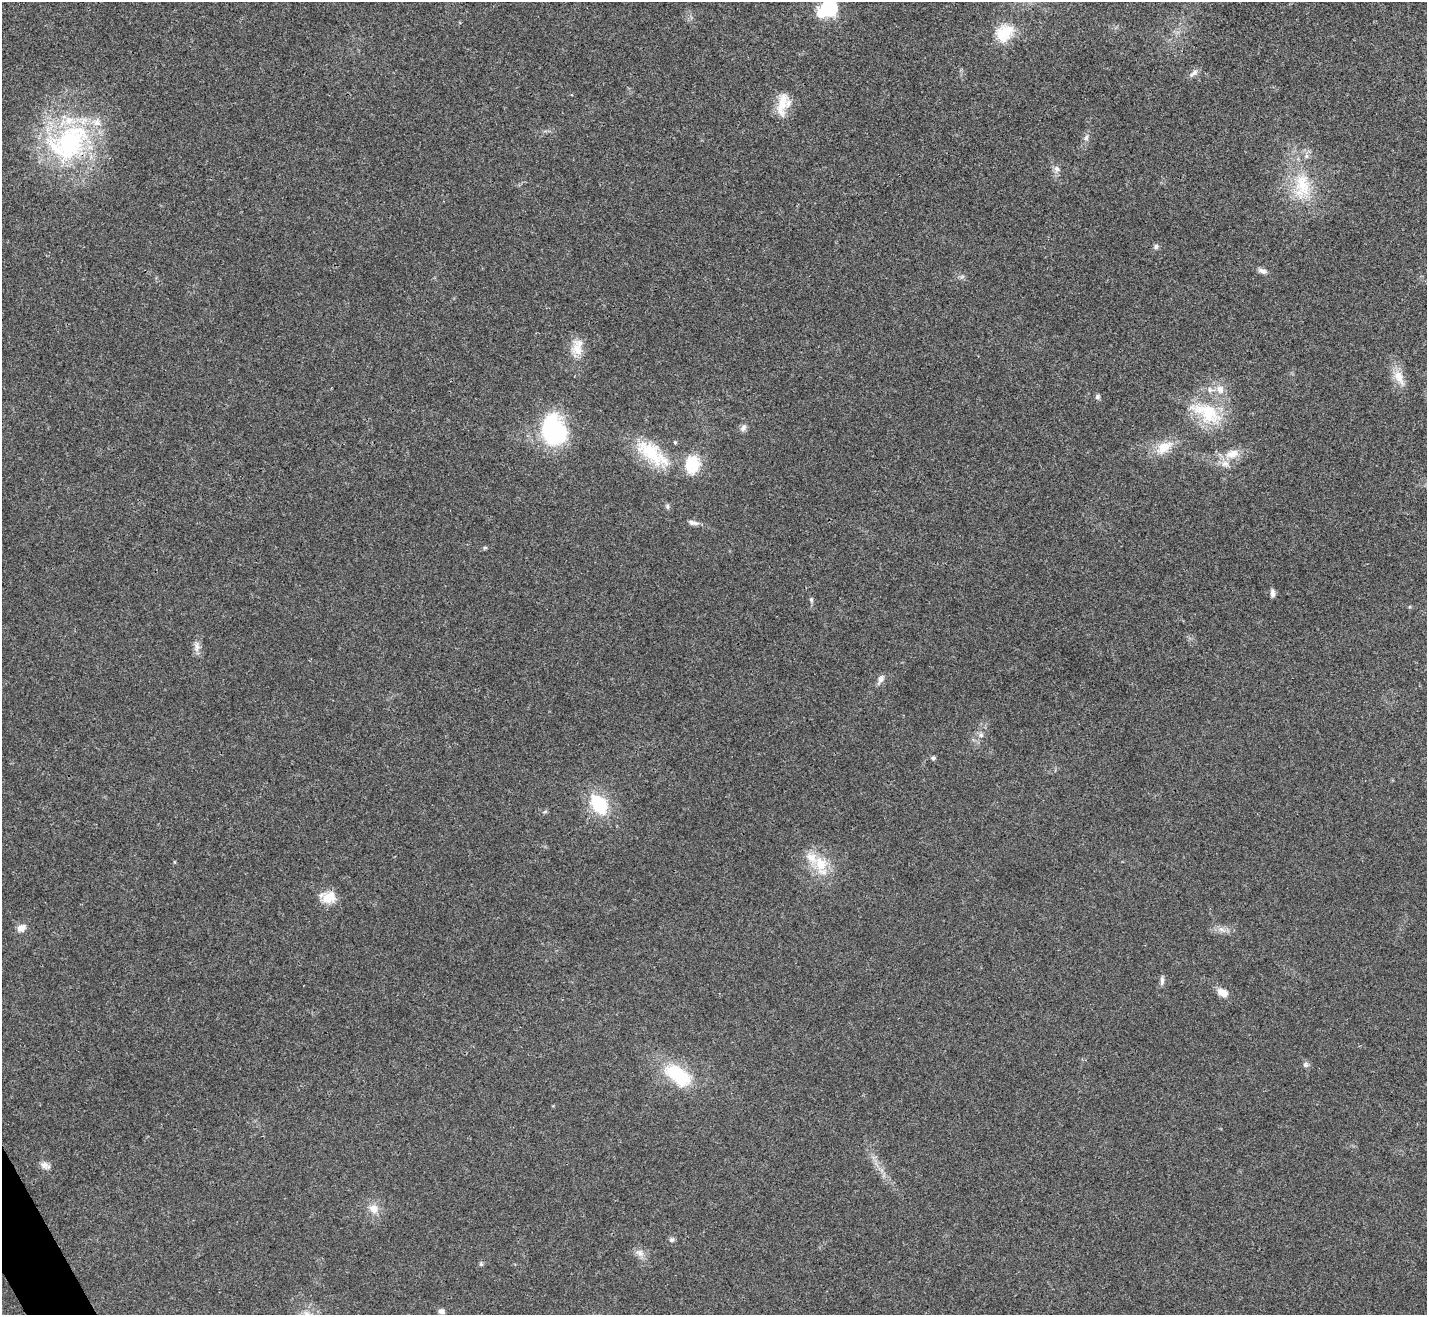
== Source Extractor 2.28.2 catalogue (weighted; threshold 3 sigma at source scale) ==
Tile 7 of 4 x 4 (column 3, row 2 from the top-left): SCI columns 2852-4276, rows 2781-4093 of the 5705 x 5696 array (HDU 1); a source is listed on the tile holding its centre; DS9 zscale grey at full resolution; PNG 1429 x 1317 px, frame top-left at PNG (2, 2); no overlay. Shown black and unused: <1% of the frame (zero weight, under 3 of 4 exposures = <1% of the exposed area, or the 3 px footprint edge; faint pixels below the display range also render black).
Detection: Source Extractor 2.28.2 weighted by HDU 2 'WHT'; one run over the whole footprint, this tile lists its part. Background 0.0219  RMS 0.0042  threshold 0.0191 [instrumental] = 3 sigma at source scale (4.5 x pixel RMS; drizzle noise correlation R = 1.50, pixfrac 1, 0.05/0.05 arcsec/px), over >= 5 px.
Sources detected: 53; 1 inside a brighter object's white glare — not listed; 5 inside a brighter listed object's ellipse — not listed separately; the other 47 listed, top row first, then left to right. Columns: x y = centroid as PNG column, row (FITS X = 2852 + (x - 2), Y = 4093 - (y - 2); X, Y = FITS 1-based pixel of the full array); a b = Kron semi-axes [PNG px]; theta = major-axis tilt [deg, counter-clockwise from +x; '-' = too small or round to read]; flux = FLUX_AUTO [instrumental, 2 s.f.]
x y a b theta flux
829 8 8 7 - 77
1004 33 23 22 - 11
1193 73 15 6 37 1.8
782 104 34 12 80 8.5
1086 138 8 6 75 1.3
70 143 61 45 54 73
1057 169 9 8 - 1.8
1302 186 41 23 87 22
1156 247 7 7 - 1.1
1263 271 13 6 -18 1.8
577 349 23 15 -78 7.1
1399 377 23 11 -64 5.9
1220 389 12 10 -54 3.9
1097 397 6 6 - 0.96
1206 412 47 22 -27 23
743 428 10 7 69 1.7
554 430 35 27 -76 43
675 442 5 4 - 0.52
1164 447 24 13 34 8.7
652 453 52 21 -38 23
1232 454 18 11 15 6.3
692 464 17 14 82 16
667 506 7 5 -76 0.91
693 523 14 6 -9 1.9
485 548 6 4 28 0.6
1272 593 10 5 -86 1.5
811 600 7 5 -69 0.75
197 647 16 7 -90 2.4
881 679 13 7 61 2
981 735 7 6 - 1.3
933 758 5 5 - 1
599 804 21 14 -53 22
545 812 6 4 3 0.61
821 864 24 17 -72 12
329 897 19 15 15 6.6
21 928 12 9 31 3
1221 929 7 5 -42 1.4
1162 980 12 5 85 1.4
1223 993 13 9 -32 4
1306 1065 9 7 -25 1.2
678 1075 35 19 -35 24
45 1165 14 7 -21 2.2
374 1209 12 11 - 4.2
672 1240 7 7 - 1
640 1253 12 9 -37 2.7
481 1264 6 5 - 0.66
441 1311 7 6 - 1.7
Overlapping masked pixels (flux is a lower limit): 1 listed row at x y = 70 143
Isophote crosses this tile's border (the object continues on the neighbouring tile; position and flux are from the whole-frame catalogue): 1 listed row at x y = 829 8